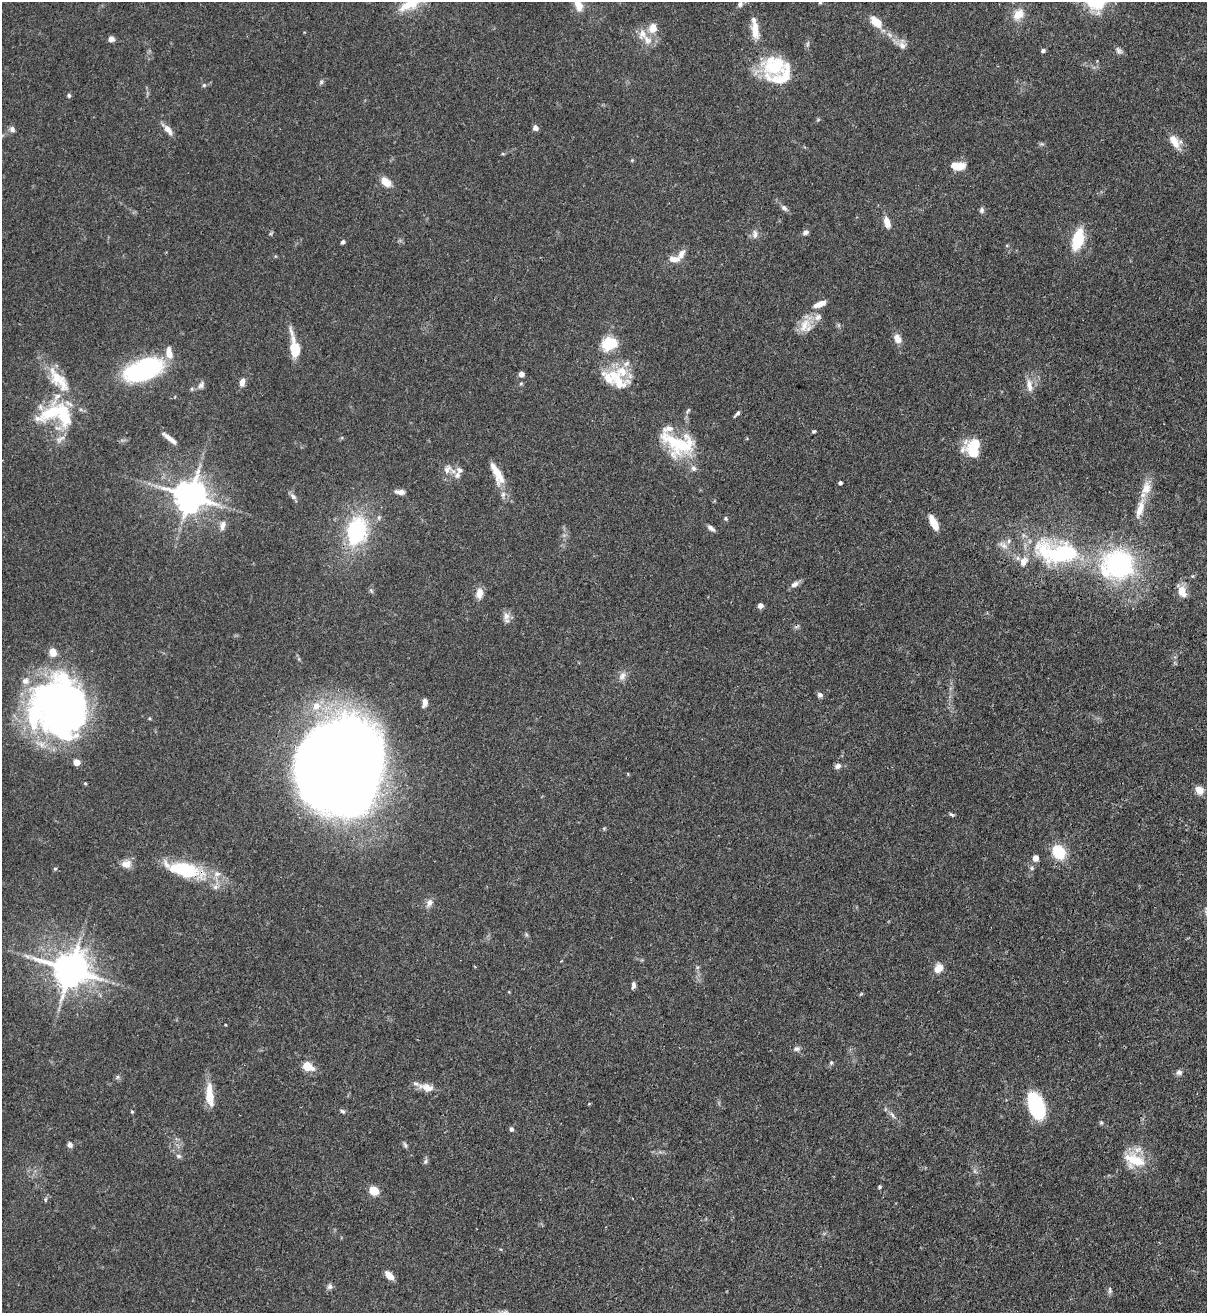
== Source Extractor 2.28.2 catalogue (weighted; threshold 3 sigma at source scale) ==
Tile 6 of 4 x 4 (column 2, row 2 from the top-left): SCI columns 1424-2628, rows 2654-3964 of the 5382 x 5307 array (HDU 1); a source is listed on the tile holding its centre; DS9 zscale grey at full resolution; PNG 1209 x 1315 px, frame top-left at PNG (2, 2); no overlay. Shown black and unused: <1% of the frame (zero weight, under 3 of 4 exposures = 7% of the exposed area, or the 3 px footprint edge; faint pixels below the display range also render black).
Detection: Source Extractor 2.28.2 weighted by HDU 2 'WHT'; one run over the whole footprint, this tile lists its part. Background 0.099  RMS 0.0041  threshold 0.0185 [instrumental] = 3 sigma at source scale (4.5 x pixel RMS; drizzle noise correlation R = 1.50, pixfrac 1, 0.05/0.05 arcsec/px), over >= 5 px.
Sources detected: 155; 4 inside a brighter object's white glare — not listed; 27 inside a brighter listed object's ellipse — not listed separately; the other 124 listed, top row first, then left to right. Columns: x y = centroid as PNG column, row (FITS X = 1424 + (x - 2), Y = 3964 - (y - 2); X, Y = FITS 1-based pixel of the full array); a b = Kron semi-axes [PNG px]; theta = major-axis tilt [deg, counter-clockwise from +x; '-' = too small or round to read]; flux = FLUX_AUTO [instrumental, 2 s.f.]
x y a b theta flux
820 3 6 4 0 0.45
410 4 33 13 27 11
740 4 8 6 64 1.3
578 5 16 10 -72 4.8
1018 14 16 12 49 5.5
876 22 15 9 -44 6.6
653 28 13 10 83 4.7
755 30 22 8 -84 6.8
111 39 6 6 - 1.8
647 40 15 10 -52 4.5
902 45 15 10 -77 2.9
1043 50 5 4 - 0.91
1119 50 11 6 -51 1.4
774 65 34 30 19 22
321 82 6 5 - 0.78
204 85 5 5 - 0.71
69 95 6 4 78 0.71
535 128 6 5 - 1.9
12 129 8 7 - 1.4
168 130 14 7 -52 3.1
1175 142 20 11 -53 5.4
1041 144 8 3 -5 0.58
503 154 5 3 - 0.44
957 166 18 9 -6 5.6
386 182 13 8 -45 5
784 208 10 7 -44 1.4
982 210 8 6 -87 1
887 223 14 7 -74 3.8
805 232 7 5 32 1.4
755 234 13 7 82 2.1
1078 239 18 9 75 19
343 242 5 5 - 0.83
674 259 15 8 -5 3.6
820 304 14 6 21 3.7
804 325 22 14 62 6.5
897 339 12 9 -60 3.1
609 344 18 14 21 12
295 347 26 9 -80 12
143 370 34 16 20 65
622 371 36 16 -58 12
521 374 5 5 - 2.3
56 377 31 16 -69 12
242 382 9 6 80 2.5
201 385 11 7 56 1.7
1029 385 20 8 -81 3.7
40 407 10 6 -63 1.7
688 410 8 5 61 0.79
63 414 36 18 -77 20
737 414 10 4 46 0.93
38 418 22 8 -19 3.8
814 431 4 3 - 0.58
169 438 20 5 -38 3
678 443 42 25 -19 26
975 444 13 10 -8 7.7
962 450 24 11 60 3.4
447 469 14 10 32 3.3
497 472 32 11 -68 8.6
457 475 10 8 48 2.2
840 483 4 3 - 1
1146 488 21 12 72 5.9
400 492 12 6 -7 2.3
190 496 10 9 - 900
293 496 11 5 -47 1.4
1140 509 27 8 73 5.8
726 518 7 5 -87 0.68
933 522 16 8 -61 4.9
222 525 13 7 78 2.4
711 528 10 5 -38 1.6
357 531 28 19 78 41
1059 552 66 29 -8 59
1119 565 30 28 -33 63
795 584 12 7 29 1.9
1182 591 17 8 -64 4.6
479 593 13 9 79 3.4
760 605 5 5 - 2.3
506 616 12 9 74 2.5
622 676 14 8 63 2.5
820 695 7 6 - 1.3
425 702 9 5 79 2.6
59 705 60 51 -76 190
316 706 11 10 - 5.1
838 766 8 7 - 1.6
341 768 60 55 39 1100
85 783 4 4 - 0.44
1199 790 10 8 -45 3.7
951 814 7 4 -39 0.69
1059 852 12 10 -53 17
1035 858 6 6 - 2.8
126 864 15 11 9 3.4
55 869 5 4 - 0.56
184 870 40 16 -14 28
215 887 8 6 1 1.5
429 903 13 8 63 2.2
27 956 11 5 -26 1.7
475 967 3 3 - 0.35
938 968 11 9 54 4.1
70 969 11 10 - 990
633 985 8 5 87 1.3
225 1025 3 2 - 0.44
796 1049 9 6 10 1.3
831 1063 5 5 - 0.61
307 1066 11 8 -23 7.4
1179 1072 9 7 18 1.4
117 1077 6 4 89 0.73
426 1087 22 10 -13 4.4
209 1094 28 10 -88 7.8
589 1104 5 3 - 0.34
1036 1106 27 14 -69 30
342 1111 7 5 -33 0.79
132 1112 4 4 - 0.43
892 1115 8 4 -53 1
1101 1123 6 5 - 0.59
511 1129 6 5 - 1.1
70 1145 7 6 - 1.5
405 1145 9 4 -71 0.86
179 1156 7 5 -27 1
1134 1160 29 18 -20 13
425 1161 7 6 - 0.94
879 1187 5 4 - 0.56
373 1191 8 7 - 7.5
45 1199 7 3 81 0.61
389 1275 10 6 -46 4
330 1286 8 7 - 1.3
1109 1290 10 4 -86 0.98
Overlapping masked pixels (flux is a lower limit): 1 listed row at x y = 184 870
Isophote crosses this tile's border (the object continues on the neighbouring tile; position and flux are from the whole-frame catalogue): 3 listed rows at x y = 410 4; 578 5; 12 129